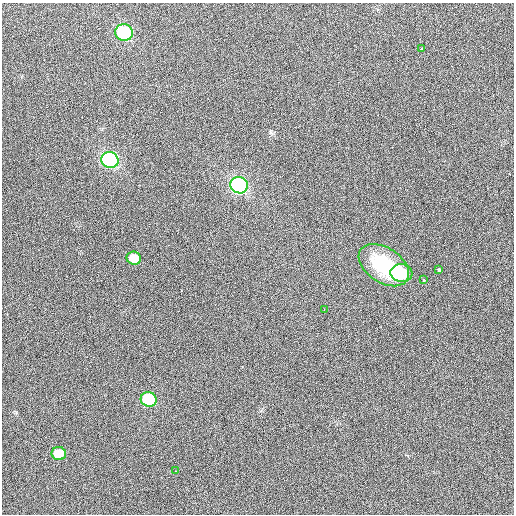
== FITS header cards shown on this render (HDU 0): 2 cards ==
NAXIS1  =                  512 / Axis length
NAXIS2  =                  512 / Axis length

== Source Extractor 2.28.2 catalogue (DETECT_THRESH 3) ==
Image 512 x 512 px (HDU 0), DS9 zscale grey, 1 PNG px = 1 image px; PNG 516 x 516 px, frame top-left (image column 1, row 512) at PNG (2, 3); each listed source drawn as its Kron ellipse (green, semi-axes under 4 px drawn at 4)
Background 418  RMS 1.9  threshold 5.57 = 3 sigma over >= 5 px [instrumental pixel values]
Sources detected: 13; all 13 listed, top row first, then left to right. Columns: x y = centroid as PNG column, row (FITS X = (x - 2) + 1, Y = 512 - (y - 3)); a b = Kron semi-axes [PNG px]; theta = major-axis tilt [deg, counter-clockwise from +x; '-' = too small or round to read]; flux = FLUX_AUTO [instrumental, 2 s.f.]
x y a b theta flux
124 32 9 8 - 12000
422 49 3 3 - 540
110 160 8 8 - 25000
239 185 9 8 - 27000
134 258 7 6 - 2000
384 265 28 17 -34 6300
439 270 3 3 - 760
401 273 11 9 -6 4500
423 280 3 2 - 150
324 310 3 2 - 580
149 399 8 7 - 8400
59 453 7 6 - 2700
175 471 2 2 - 100